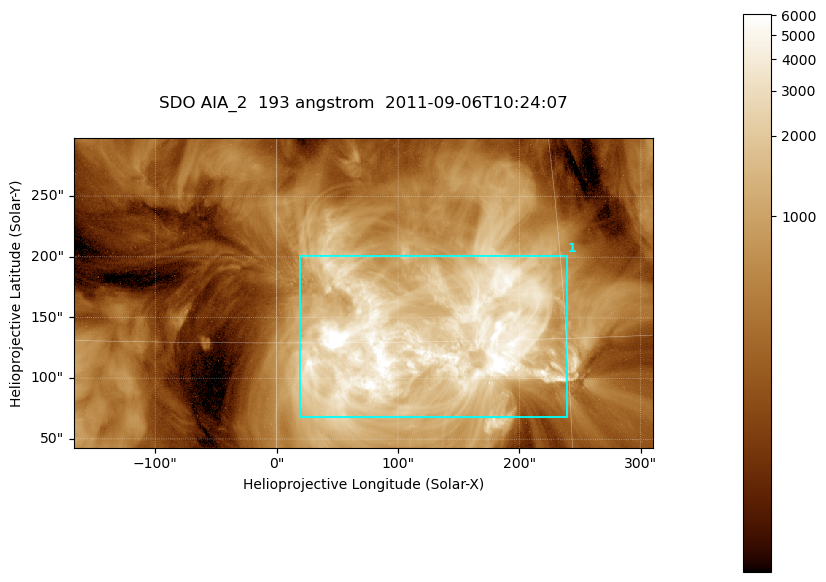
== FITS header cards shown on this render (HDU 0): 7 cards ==
TELESCOP= 'SDO     '           /
INSTRUME= 'AIA_2   '           /
WAVELNTH=                  193 /
WAVEUNIT= 'angstrom'           /
DATE-OBS= '2011-09-06T10:24:07.84' /
CTYPE1  = 'HPLN-TAN'           /
CTYPE2  = 'HPLT-TAN'           /

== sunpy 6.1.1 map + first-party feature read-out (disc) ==
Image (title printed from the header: SDO AIA_2  193 angstrom  2011-09-06T10:24:07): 794 x 424 px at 0.601 arcsec/px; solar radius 952 arcsec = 1584 px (partial field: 4.3% of the solar disc is inside the frame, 100% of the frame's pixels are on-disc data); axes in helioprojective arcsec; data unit not stated in the header (colour bar unlabelled)
Pointing: header CRPIX1/2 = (2043.76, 2047.55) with CRVAL1/2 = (0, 0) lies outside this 794 x 424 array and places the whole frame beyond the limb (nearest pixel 1.3 R_sun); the SolarSoft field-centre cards XCEN/YCEN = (71.27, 170.3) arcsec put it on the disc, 1657 arcsec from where CRPIX/CRVAL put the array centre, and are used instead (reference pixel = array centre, CRVAL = XCEN/YCEN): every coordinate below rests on XCEN/YCEN
Orientation: roll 0.0565 deg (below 1 deg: not rotated)
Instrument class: DISC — disc imager (sunpy class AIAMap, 193 A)
Bright regions (active regions / flare kernels): reference = the on-disc median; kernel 7 px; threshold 5 sigma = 2002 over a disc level ~489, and >= 1.15x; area >= 336 px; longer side >= 5 px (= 3 arcsec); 1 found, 1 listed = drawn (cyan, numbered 1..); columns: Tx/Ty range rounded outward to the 2 arcsec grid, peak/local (2 s.f.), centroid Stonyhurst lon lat
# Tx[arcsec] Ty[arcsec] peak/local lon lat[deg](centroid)
1 18..240 68..202 23 +8 +15